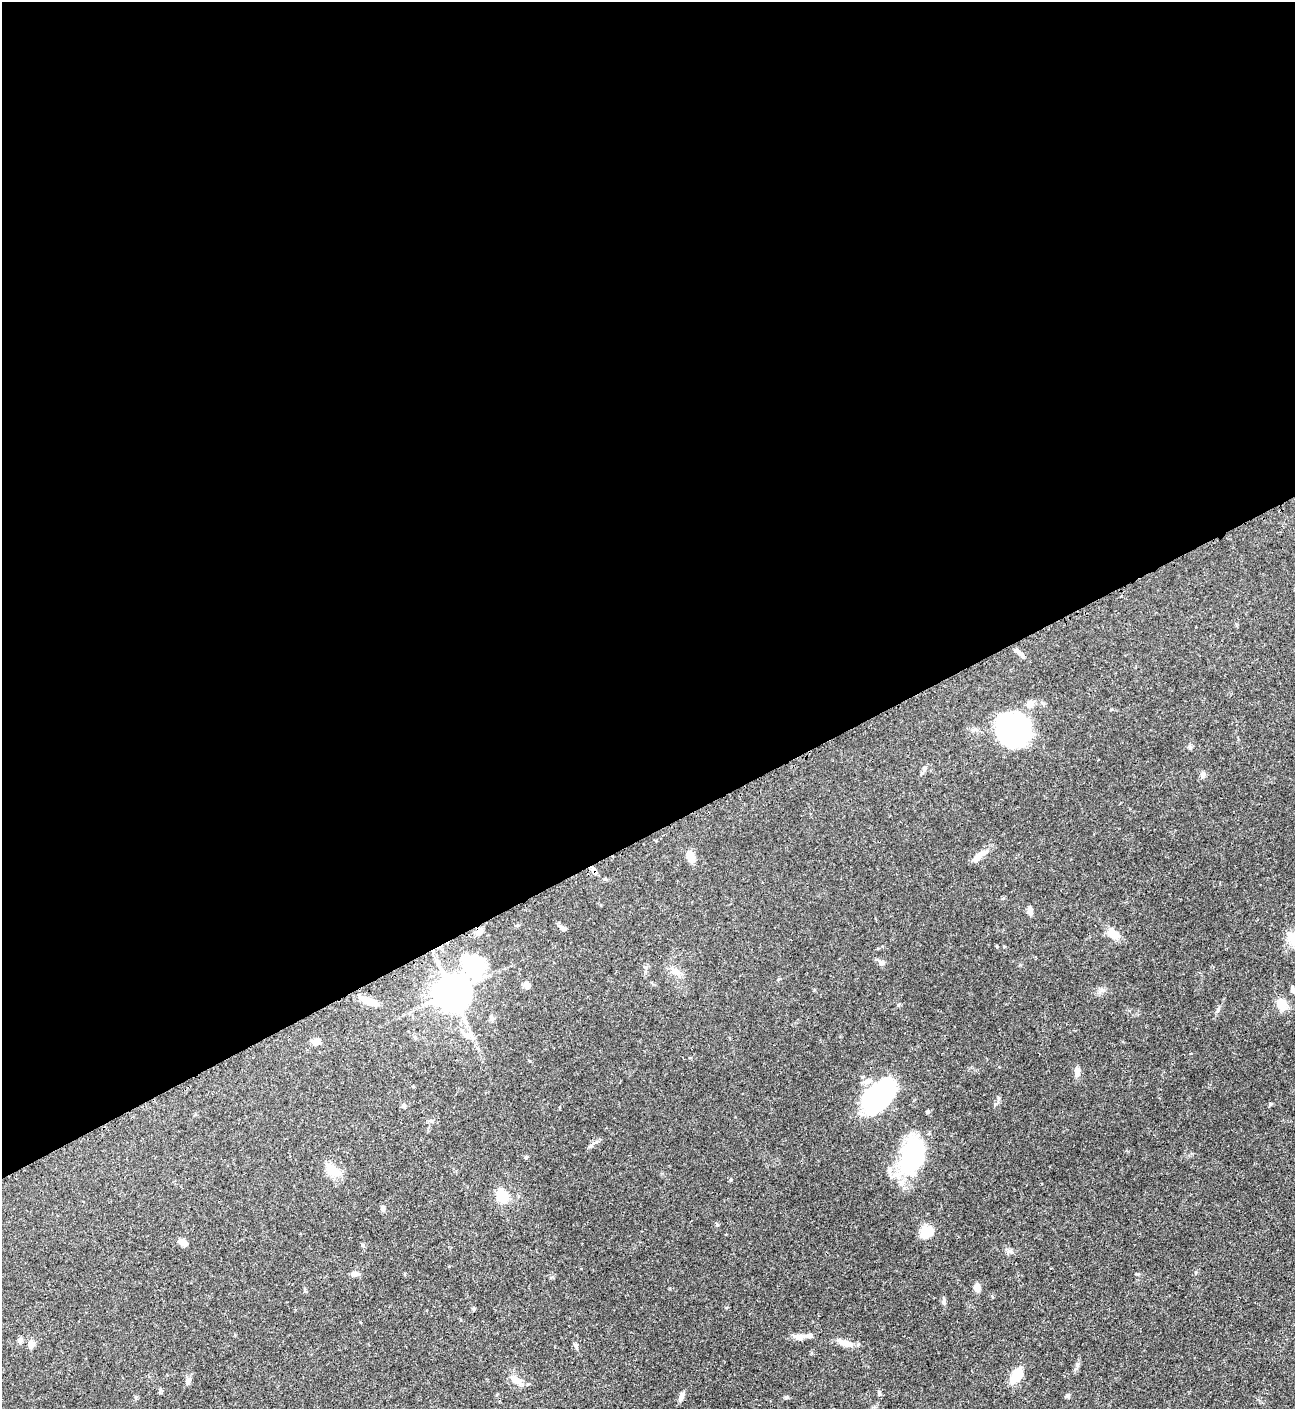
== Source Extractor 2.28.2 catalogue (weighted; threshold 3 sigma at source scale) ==
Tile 2 of 4 x 4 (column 2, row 1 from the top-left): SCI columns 1588-2880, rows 4233-5639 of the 5630 x 5648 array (HDU 1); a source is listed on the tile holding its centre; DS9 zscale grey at full resolution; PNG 1297 x 1411 px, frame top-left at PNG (2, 2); no overlay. Shown black and unused: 59% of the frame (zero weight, under 3 of 4 exposures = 1% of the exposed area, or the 3 px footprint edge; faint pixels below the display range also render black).
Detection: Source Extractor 2.28.2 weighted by HDU 2 'WHT'; one run over the whole footprint, this tile lists its part. Background 0.0528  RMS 0.0031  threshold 0.0141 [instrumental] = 3 sigma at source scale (4.5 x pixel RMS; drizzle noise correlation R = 1.50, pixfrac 1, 0.05/0.05 arcsec/px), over >= 5 px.
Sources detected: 62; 3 inside a brighter object's white glare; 1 cosmic-ray / hot-pixel residue — not listed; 4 inside a brighter listed object's ellipse — not listed separately; the other 54 listed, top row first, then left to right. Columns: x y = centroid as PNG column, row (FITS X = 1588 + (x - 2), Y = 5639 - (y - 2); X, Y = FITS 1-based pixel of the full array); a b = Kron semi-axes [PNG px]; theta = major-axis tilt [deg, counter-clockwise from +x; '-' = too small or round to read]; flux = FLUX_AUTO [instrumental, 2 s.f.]
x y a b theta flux
1018 652 14 5 -43 1.3
1030 704 10 8 42 2.1
1014 727 39 20 -86 23
1190 748 6 5 - 0.54
924 768 8 6 50 0.89
1203 775 9 6 83 0.98
690 855 17 8 -60 2.8
977 858 15 7 52 2.2
1030 911 8 6 -83 1.7
561 927 11 6 -31 0.93
479 932 10 6 38 1.4
1113 934 17 9 -43 4.2
1293 938 21 14 -43 4.9
881 963 7 6 - 0.98
675 971 13 10 -23 2.3
527 986 11 7 -59 1.2
1292 989 8 5 -82 0.94
452 992 17 10 50 750
369 1001 21 8 -19 3.5
1282 1004 15 10 -62 4.5
1218 1010 8 4 81 0.62
465 1035 10 6 -44 1.3
472 1038 10 6 -67 1.3
316 1042 8 6 -10 2.2
1077 1072 11 7 -85 1.9
867 1081 15 6 27 1.8
880 1097 33 18 50 51
998 1098 6 4 -70 0.45
1270 1104 5 4 - 0.41
403 1106 7 4 1 0.51
590 1146 8 4 43 0.63
913 1156 43 25 77 30
526 1157 5 4 - 0.41
333 1170 23 12 -39 4.2
502 1196 16 11 -60 6.5
383 1208 7 6 - 0.87
927 1232 16 13 14 4.8
183 1243 9 6 -27 2.5
1010 1251 9 6 7 0.94
355 1274 8 6 7 1.5
977 1288 7 6 - 3
943 1301 11 5 87 0.81
800 1337 19 7 3 2.2
20 1340 7 6 - 0.91
845 1343 19 8 -17 3.5
31 1344 9 8 - 1.8
575 1345 9 4 -62 0.65
1016 1376 14 8 58 8.3
515 1380 14 8 -31 3.3
188 1382 10 7 78 1.1
160 1391 8 4 64 0.47
879 1393 8 5 -89 0.6
1068 1395 6 5 - 0.51
681 1396 13 5 72 1.1
Overlapping masked pixels (flux is a lower limit): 1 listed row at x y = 479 932
Isophote crosses this tile's border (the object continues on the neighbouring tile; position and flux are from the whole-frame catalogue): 1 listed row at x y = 1293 938
Unlisted compact peaks at least as high as the median listed source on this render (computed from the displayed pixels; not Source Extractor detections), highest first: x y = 1137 1274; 898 1005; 786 1397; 1077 1365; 731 1180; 717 1225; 363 1245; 1102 990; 1196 1272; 1020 965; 552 1277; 690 1058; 1111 709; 997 946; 530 1061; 726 1308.